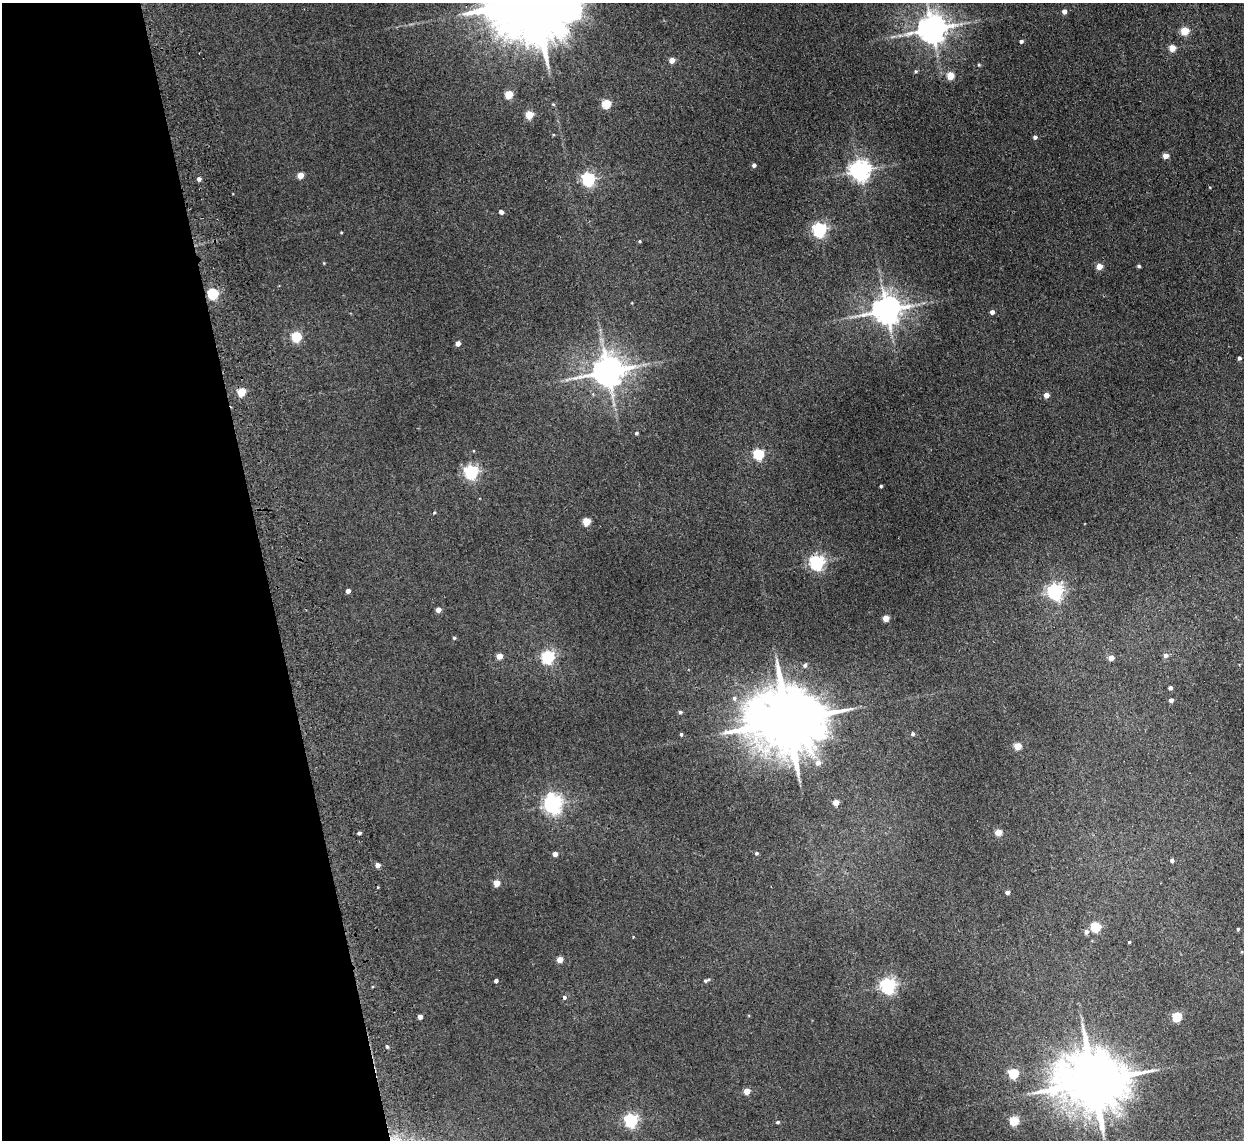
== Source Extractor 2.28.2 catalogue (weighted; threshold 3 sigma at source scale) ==
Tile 5 of 4 x 4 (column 1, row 2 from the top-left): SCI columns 53-1294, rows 2428-3565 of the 5072 x 4970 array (HDU 1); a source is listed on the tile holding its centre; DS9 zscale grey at full resolution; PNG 1246 x 1142 px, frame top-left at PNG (2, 3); no overlay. Shown black and unused: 21% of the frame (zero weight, under 2 of 3 exposures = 3% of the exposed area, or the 3 px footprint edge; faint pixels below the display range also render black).
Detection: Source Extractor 2.28.2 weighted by HDU 2 'WHT'; one run over the whole footprint, this tile lists its part. Background 0.0701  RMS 0.01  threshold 0.0462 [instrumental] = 3 sigma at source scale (4.5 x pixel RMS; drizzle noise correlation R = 1.50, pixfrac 1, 0.05/0.05 arcsec/px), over >= 5 px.
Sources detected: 90; all 90 listed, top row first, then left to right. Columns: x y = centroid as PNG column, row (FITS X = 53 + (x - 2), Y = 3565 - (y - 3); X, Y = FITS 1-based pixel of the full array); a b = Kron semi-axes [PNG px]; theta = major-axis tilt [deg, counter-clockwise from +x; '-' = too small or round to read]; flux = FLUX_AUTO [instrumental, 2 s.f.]
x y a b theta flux
1064 11 4 4 - 6
932 29 8 8 - 1600
1185 31 5 5 - 32
900 35 7 4 19 2.2
1021 41 4 4 - 2.4
1172 48 4 4 - 19
672 60 4 4 - 11
979 65 5 4 - 1.2
915 71 5 4 - 1.5
950 75 5 5 - 22
509 94 5 5 - 28
553 104 5 3 - 0.85
606 104 5 5 - 43
529 115 5 5 - 27
1035 137 4 4 - 3.1
1165 156 4 4 - 11
754 165 4 4 - 3
860 170 7 7 - 600
300 175 4 4 - 14
199 179 4 4 - 3
588 179 6 5 - 190
501 212 5 4 - 3.8
819 230 6 6 - 220
639 241 4 3 - 1.1
1099 266 4 4 - 14
1139 266 4 3 - 1.6
213 294 5 5 - 90
886 310 8 8 - 1500
992 312 4 4 - 4.5
296 337 5 5 - 68
458 343 4 4 - 6
1239 358 4 3 - 2.2
608 371 9 8 - 1800
241 392 5 5 - 33
1046 395 4 4 - 9.5
636 433 4 4 - 1.4
758 454 5 5 - 88
471 472 6 6 - 230
881 486 3 3 - 1.4
434 512 4 4 - 0.98
586 522 5 5 - 28
817 562 6 6 - 270
348 591 4 4 - 5.1
1055 591 6 6 - 320
438 610 4 4 - 7.3
886 618 4 4 - 15
454 638 4 3 - 1.5
1165 655 5 4 - 3.9
499 656 4 4 - 14
548 657 6 5 - 150
1111 658 4 4 - 8.9
805 665 6 5 - 2.2
1170 688 4 3 - 2.7
734 698 6 5 - 2.8
1171 700 4 4 - 3.9
680 712 5 4 - 1.8
787 720 20 16 0 9800
681 734 4 3 - 1.5
913 734 4 4 - 2
1017 746 4 4 - 24
818 763 7 6 - 6.2
550 795 6 6 - 14
836 802 4 4 - 12
553 804 6 6 - 440
998 832 4 4 - 21
359 833 4 3 - 2.3
756 853 5 4 - 1.6
555 854 4 4 - 5.7
1172 860 4 3 - 3.1
378 865 4 4 - 5.8
496 883 4 4 - 17
1007 892 4 4 - 3.9
1096 927 5 5 - 66
1238 929 3 3 - 1.1
1086 932 5 5 - 4
1129 942 3 3 - 1.2
560 960 4 4 - 13
706 980 8 4 21 2.3
496 981 4 3 - 2.7
888 986 6 6 - 270
564 997 3 3 - 4.4
420 1017 4 4 - 5.1
1177 1017 5 5 - 53
387 1046 4 3 - 1.4
1013 1073 5 5 - 62
1093 1081 19 15 2 8000
747 1091 4 4 - 15
631 1120 6 5 - 180
1014 1121 5 5 - 53
777 1122 5 4 - 1.5
Overlapping masked pixels (flux is a lower limit): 1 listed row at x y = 787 720